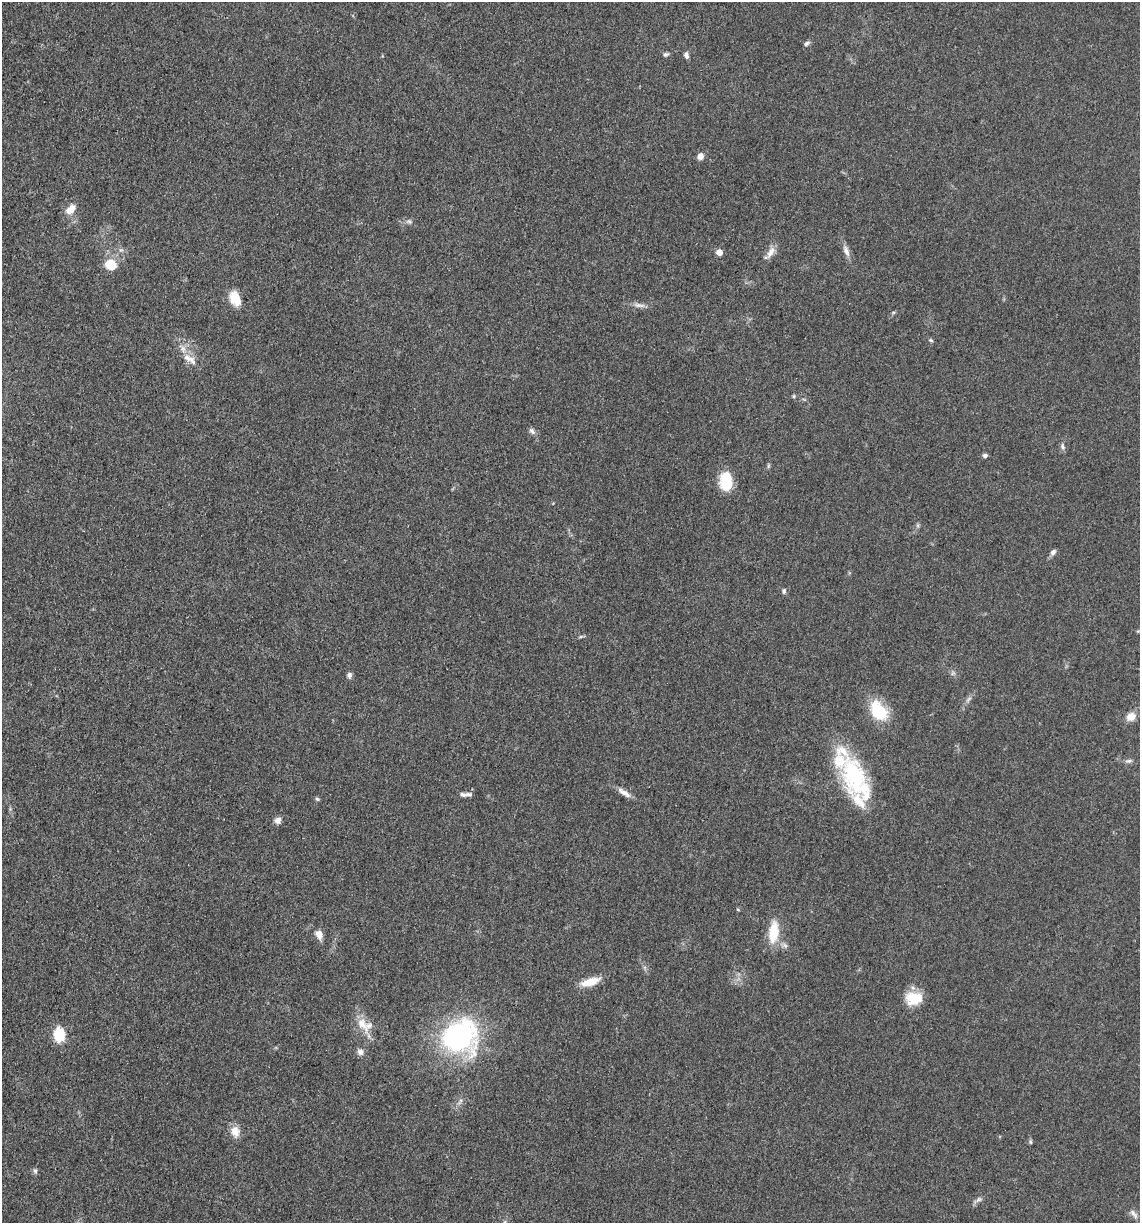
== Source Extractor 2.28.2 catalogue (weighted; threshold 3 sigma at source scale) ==
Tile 11 of 4 x 4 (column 3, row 3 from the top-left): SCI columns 2525-3662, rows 1243-2463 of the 4980 x 4921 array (HDU 1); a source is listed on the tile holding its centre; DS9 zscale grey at full resolution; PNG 1142 x 1225 px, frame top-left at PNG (2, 2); no overlay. Shown black and unused: <1% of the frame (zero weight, under 3 of 5 exposures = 4% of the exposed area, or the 3 px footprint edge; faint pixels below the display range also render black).
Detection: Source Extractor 2.28.2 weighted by HDU 2 'WHT'; one run over the whole footprint, this tile lists its part. Background 0.0562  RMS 0.0059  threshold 0.0267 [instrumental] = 3 sigma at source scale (4.5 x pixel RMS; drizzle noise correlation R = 1.50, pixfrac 1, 0.05/0.05 arcsec/px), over >= 5 px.
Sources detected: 55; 6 inside a brighter listed object's ellipse — not listed separately; the other 49 listed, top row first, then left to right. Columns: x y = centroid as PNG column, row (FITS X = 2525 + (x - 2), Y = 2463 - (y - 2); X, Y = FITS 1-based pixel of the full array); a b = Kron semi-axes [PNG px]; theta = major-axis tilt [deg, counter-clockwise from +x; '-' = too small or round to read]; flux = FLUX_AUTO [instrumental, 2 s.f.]
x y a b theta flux
807 43 8 5 39 1.5
666 54 7 5 18 1.2
686 55 8 6 -85 2
700 156 8 7 - 3.3
70 210 15 9 46 6.4
409 221 6 6 - 1.3
846 251 16 7 -69 3.6
719 252 5 5 - 6
770 252 19 8 57 4.5
111 265 11 10 - 14
235 298 15 10 -69 14
639 305 18 5 -9 3.1
931 340 6 4 -22 0.92
191 359 18 9 -56 6
794 396 5 5 - 0.77
532 431 10 6 -49 2
1062 446 10 6 -74 1.8
985 455 6 5 - 1.7
768 466 7 4 72 0.84
726 481 17 11 -88 24
1053 552 9 6 52 2.1
784 591 7 5 78 1.3
1138 631 4 4 - 0.61
581 636 7 4 19 0.88
953 673 7 4 71 1.1
349 675 7 6 - 2
968 699 11 4 48 1.9
878 711 24 16 -54 24
1131 717 9 8 - 6.5
1129 761 7 5 18 1.5
856 778 54 27 -65 59
624 793 21 6 -33 4.2
468 794 11 7 3 2.5
317 799 6 5 - 0.99
278 820 8 7 - 3.1
738 910 5 3 - 0.57
773 932 26 11 84 16
319 934 10 8 -64 4.6
590 982 22 8 18 11
914 998 21 16 3 13
362 1024 28 12 -58 9.7
59 1035 12 9 -87 20
459 1037 32 30 19 120
360 1052 9 8 - 2.5
235 1132 14 10 -76 6.5
1030 1142 7 4 -81 0.87
35 1171 8 5 81 1.4
979 1199 9 6 34 1.8
1134 1214 15 6 -50 2.6